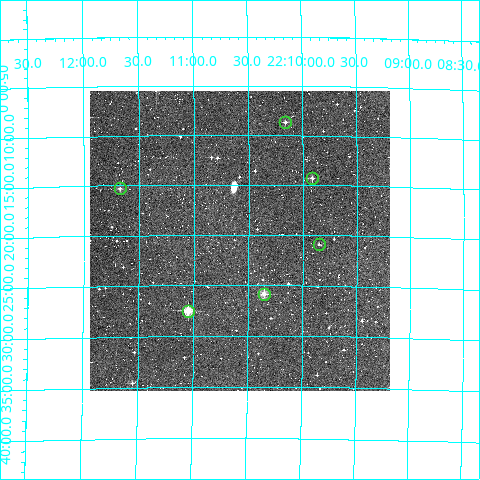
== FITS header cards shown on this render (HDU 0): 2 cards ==
NAXIS1  =                  300
NAXIS2  =                  300

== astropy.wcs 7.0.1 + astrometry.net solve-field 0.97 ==
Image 300 x 300 px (HDU 0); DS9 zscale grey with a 90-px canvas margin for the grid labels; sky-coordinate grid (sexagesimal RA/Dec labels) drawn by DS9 from the SOLVED WCS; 6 Tycho-2 reference stars matched to detected sources circled (green)
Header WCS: RA---TAN/DEC--TAN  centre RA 22:10:35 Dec -43:21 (332.64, -43.34 deg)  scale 6 arcsec/px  FOV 30.0' x 30.0'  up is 0 deg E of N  parity normal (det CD < 0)
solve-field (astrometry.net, Tycho-2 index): VERIFIED the header's WCS against the Tycho-2 star catalogue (verified at 2 index scales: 5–6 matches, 0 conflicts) and refined it, rather than solving blind
Solved WCS: RA---TAN-SIP/DEC--TAN-SIP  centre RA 22:10:35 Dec -43:21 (332.65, -43.34 deg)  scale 6.01 arcsec/px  FOV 30.0' x 29.9'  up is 0 deg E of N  parity normal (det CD < 0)
The solver's refit moves the header's centre by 6 arcsec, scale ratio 1.001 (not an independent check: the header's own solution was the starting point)
Tycho-2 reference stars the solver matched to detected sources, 6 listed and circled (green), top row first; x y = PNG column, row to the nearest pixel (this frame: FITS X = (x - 90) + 1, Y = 300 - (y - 91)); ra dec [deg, ICRS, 3 dp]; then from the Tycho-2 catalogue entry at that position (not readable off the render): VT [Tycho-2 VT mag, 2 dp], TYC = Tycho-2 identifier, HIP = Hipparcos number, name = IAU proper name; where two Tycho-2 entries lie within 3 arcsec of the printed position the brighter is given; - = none
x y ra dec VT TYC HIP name
285 122 332.540 -43.144 11.51 8001-409-1 - -
312 178 332.479 -43.238 11.06 8001-427-1 - -
120 188 332.919 -43.255 11.44 8001-534-1 - -
319 244 332.463 -43.348 12.39 8001-327-1 - -
264 294 332.589 -43.430 10.04 8001-465-1 - -
188 311 332.763 -43.458 9.21 8001-305-1 - -